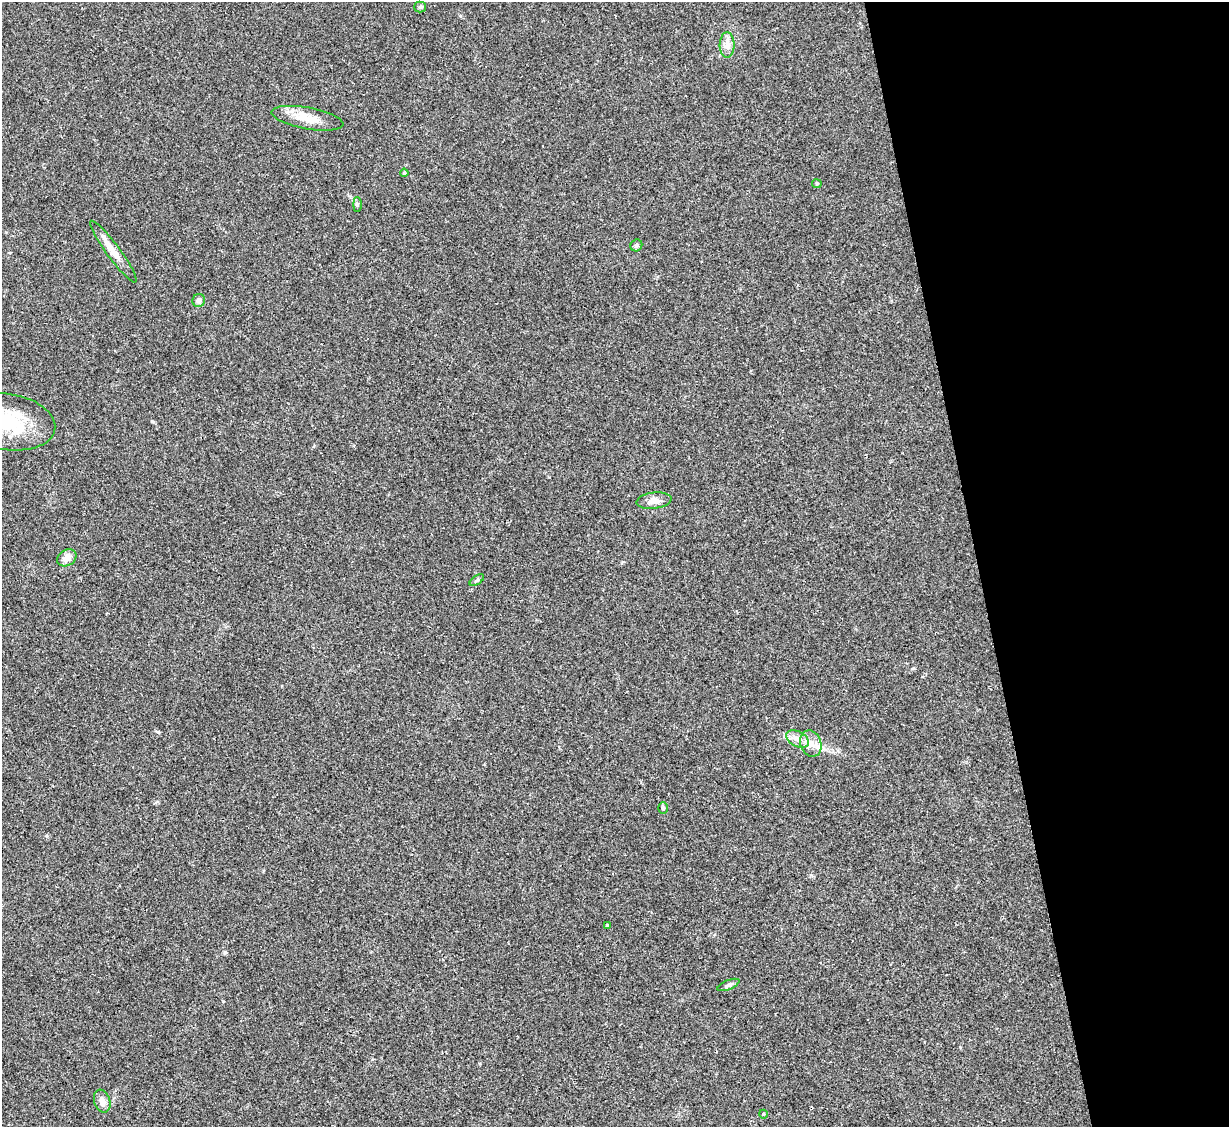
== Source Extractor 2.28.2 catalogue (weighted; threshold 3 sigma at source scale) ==
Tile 12 of 4 x 4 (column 4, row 3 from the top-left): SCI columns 3682-4908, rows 1377-2501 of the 4908 x 4890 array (HDU 1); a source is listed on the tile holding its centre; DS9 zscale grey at full resolution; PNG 1231 x 1129 px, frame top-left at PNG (2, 2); each listed source drawn as its Kron ellipse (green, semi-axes under 4 px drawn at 4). Shown black and unused: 20% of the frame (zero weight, under 2 of 3 exposures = <1% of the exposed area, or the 3 px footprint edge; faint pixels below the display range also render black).
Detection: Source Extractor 2.28.2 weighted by HDU 2 'WHT'; one run over the whole footprint, this tile lists its part. Background 0.0692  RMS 0.0091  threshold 0.0411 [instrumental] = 3 sigma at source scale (4.5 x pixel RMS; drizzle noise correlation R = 1.50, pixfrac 1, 0.05/0.05 arcsec/px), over >= 5 px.
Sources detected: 21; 1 inside a brighter listed object's ellipse — not listed separately; the other 20 listed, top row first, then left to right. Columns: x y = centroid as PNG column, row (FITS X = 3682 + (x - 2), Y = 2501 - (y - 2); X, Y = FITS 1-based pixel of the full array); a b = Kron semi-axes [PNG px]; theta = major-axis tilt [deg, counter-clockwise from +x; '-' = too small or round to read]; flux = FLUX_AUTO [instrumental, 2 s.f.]
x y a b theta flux
420 7 5 5 - 1.4
727 45 12 7 90 5.4
307 118 36 10 -10 16
404 173 4 4 - 1.2
817 184 5 4 - 0.99
357 204 7 4 -90 1.4
636 245 6 5 - 2.2
113 252 38 7 -54 12
199 300 6 6 - 3.7
7 422 48 28 -9 69
654 501 18 8 7 7.1
67 558 10 8 33 7.3
477 580 8 4 35 1.5
798 739 12 7 -27 6
811 744 13 10 -70 8.1
663 808 6 5 - 1.5
608 925 4 4 - 1.3
728 985 12 4 23 2.5
102 1101 12 8 -72 6.1
763 1114 4 3 - 0.68
Isophote crosses this tile's border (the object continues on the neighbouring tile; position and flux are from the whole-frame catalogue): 1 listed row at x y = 7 422
Unlisted compact peaks at least as high as the median listed source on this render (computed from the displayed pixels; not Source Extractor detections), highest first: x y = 152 421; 225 952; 158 732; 223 1001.